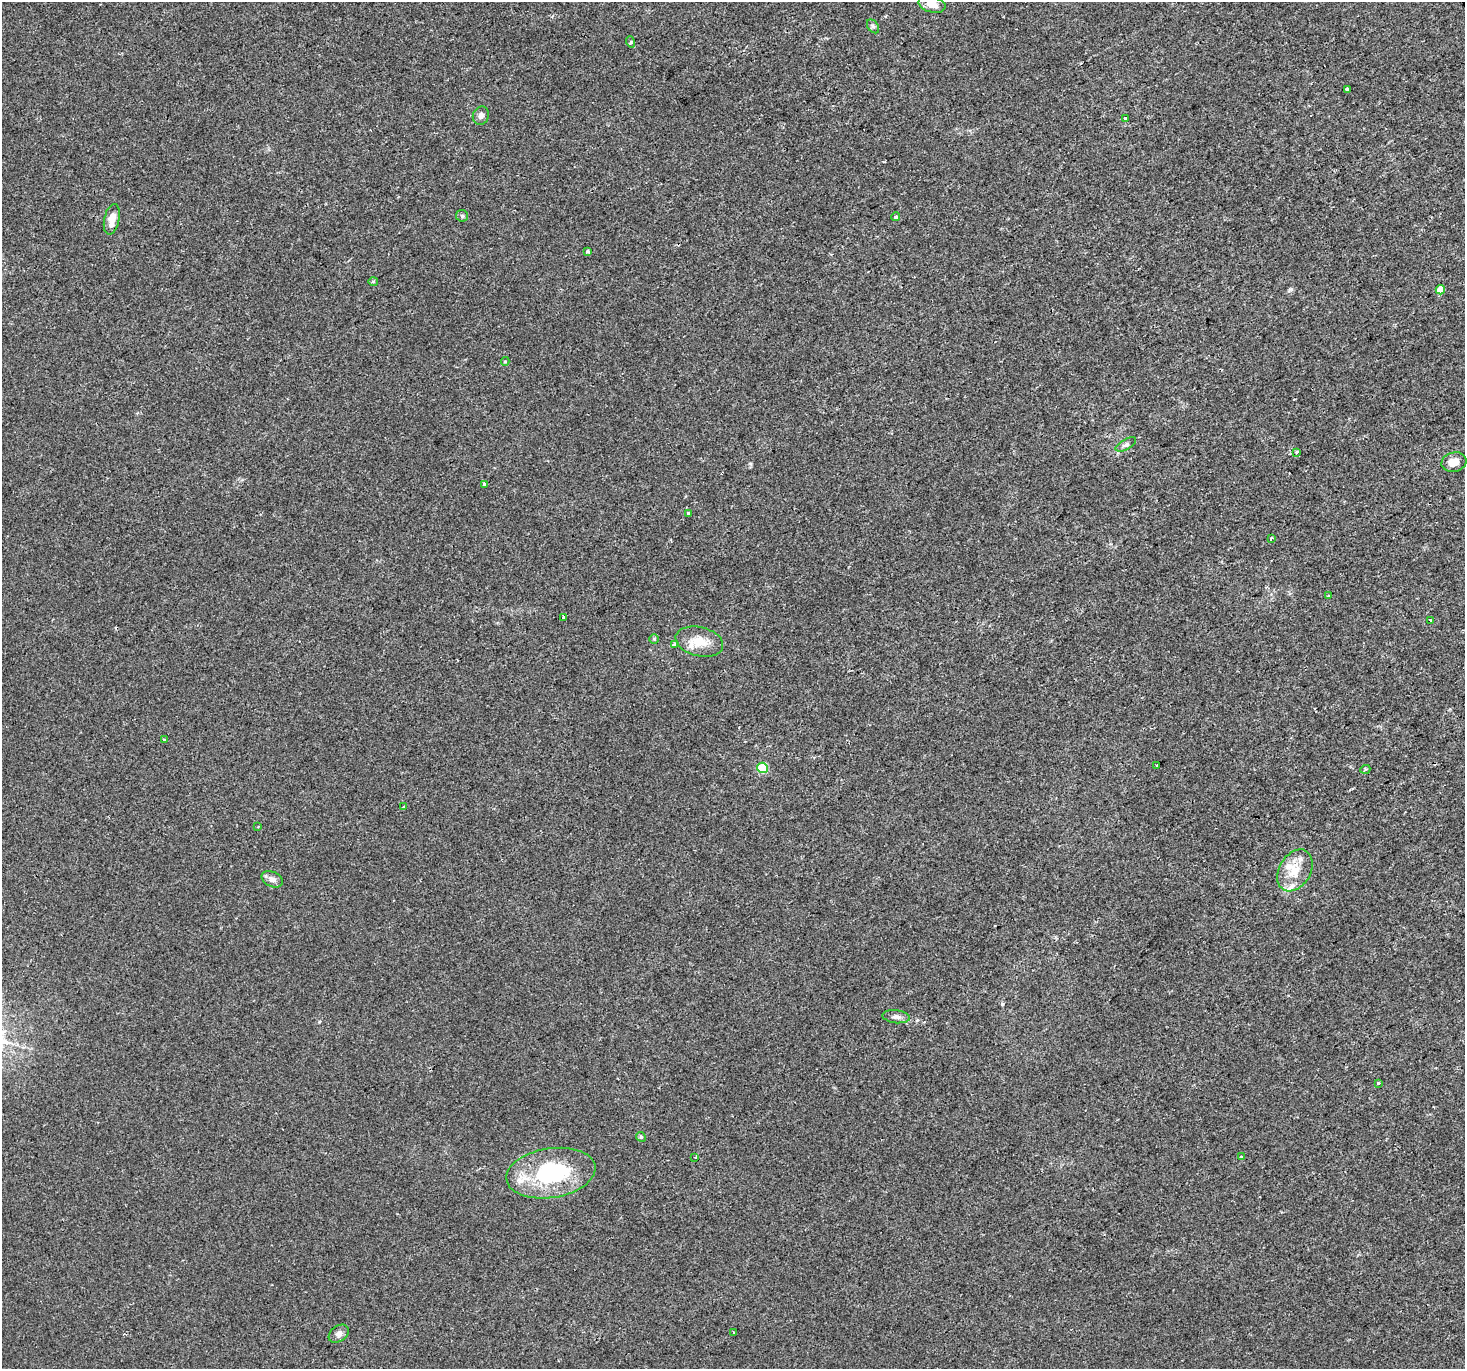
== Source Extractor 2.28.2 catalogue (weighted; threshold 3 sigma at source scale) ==
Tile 10 of 4 x 4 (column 2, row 3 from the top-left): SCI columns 1464-2926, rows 1480-2846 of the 5854 x 5755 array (HDU 1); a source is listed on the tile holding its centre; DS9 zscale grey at full resolution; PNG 1467 x 1371 px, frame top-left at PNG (2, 2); each listed source drawn as its Kron ellipse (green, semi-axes under 4 px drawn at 4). Shown black and unused: <1% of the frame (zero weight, under 2 of 3 exposures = <1% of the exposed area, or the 3 px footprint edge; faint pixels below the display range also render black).
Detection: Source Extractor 2.28.2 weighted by HDU 2 'WHT'; one run over the whole footprint, this tile lists its part. Background 0.004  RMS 0.0027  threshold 0.012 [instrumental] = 3 sigma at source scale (4.5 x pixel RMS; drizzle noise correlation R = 1.50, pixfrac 1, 0.0396/0.0396 arcsec/px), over >= 5 px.
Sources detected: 46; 2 cosmic-ray / hot-pixel residue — neither listed nor drawn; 3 inside a brighter listed object's ellipse — not listed separately; the other 41 listed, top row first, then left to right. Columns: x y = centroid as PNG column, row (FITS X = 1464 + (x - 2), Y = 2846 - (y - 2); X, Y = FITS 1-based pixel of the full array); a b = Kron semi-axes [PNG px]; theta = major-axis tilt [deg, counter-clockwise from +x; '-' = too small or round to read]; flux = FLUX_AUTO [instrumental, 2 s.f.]
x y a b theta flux
932 4 14 8 -14 2.2
873 26 8 5 -53 0.57
631 42 5 3 - 0.32
1347 89 3 3 - 1.4
481 116 9 8 - 1.2
1126 119 3 3 - 0.96
462 216 6 5 - 0.45
896 217 4 3 - 0.87
112 219 15 7 78 2.9
588 252 4 3 - 0.82
373 281 5 3 - 0.31
1440 290 5 4 - 4.3
505 361 4 4 - 0.38
1126 444 11 5 29 0.75
1296 452 4 3 - 0.32
1454 462 13 9 15 2.3
485 484 4 3 - 2.6
688 514 3 3 - 0.75
1271 538 3 3 - 0.55
1328 596 4 4 - 0.27
564 617 3 3 - 2.1
1430 620 3 2 - 0.86
654 639 5 5 - 0.36
699 642 24 14 -14 5.1
674 645 3 3 - 1.4
164 740 3 3 - 0.84
1157 766 2 2 - 0.22
763 768 5 5 - 14
1365 769 5 4 - 0.35
404 807 4 2 - 0.28
258 826 3 2 - 0.22
1295 870 22 15 60 5.3
272 879 11 7 -24 1.3
896 1017 14 6 -6 1.1
1378 1083 3 3 - 1.3
641 1137 5 4 - 0.37
1241 1156 4 3 - 0.22
695 1157 3 3 - 0.35
551 1173 45 24 9 26
734 1333 3 3 - 0.33
339 1334 11 7 36 1.1
Isophote crosses this tile's border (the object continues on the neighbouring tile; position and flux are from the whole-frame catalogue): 1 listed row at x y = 932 4
Unlisted compact peaks at least as high as the median listed source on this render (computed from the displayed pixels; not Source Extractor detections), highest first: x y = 1002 1004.